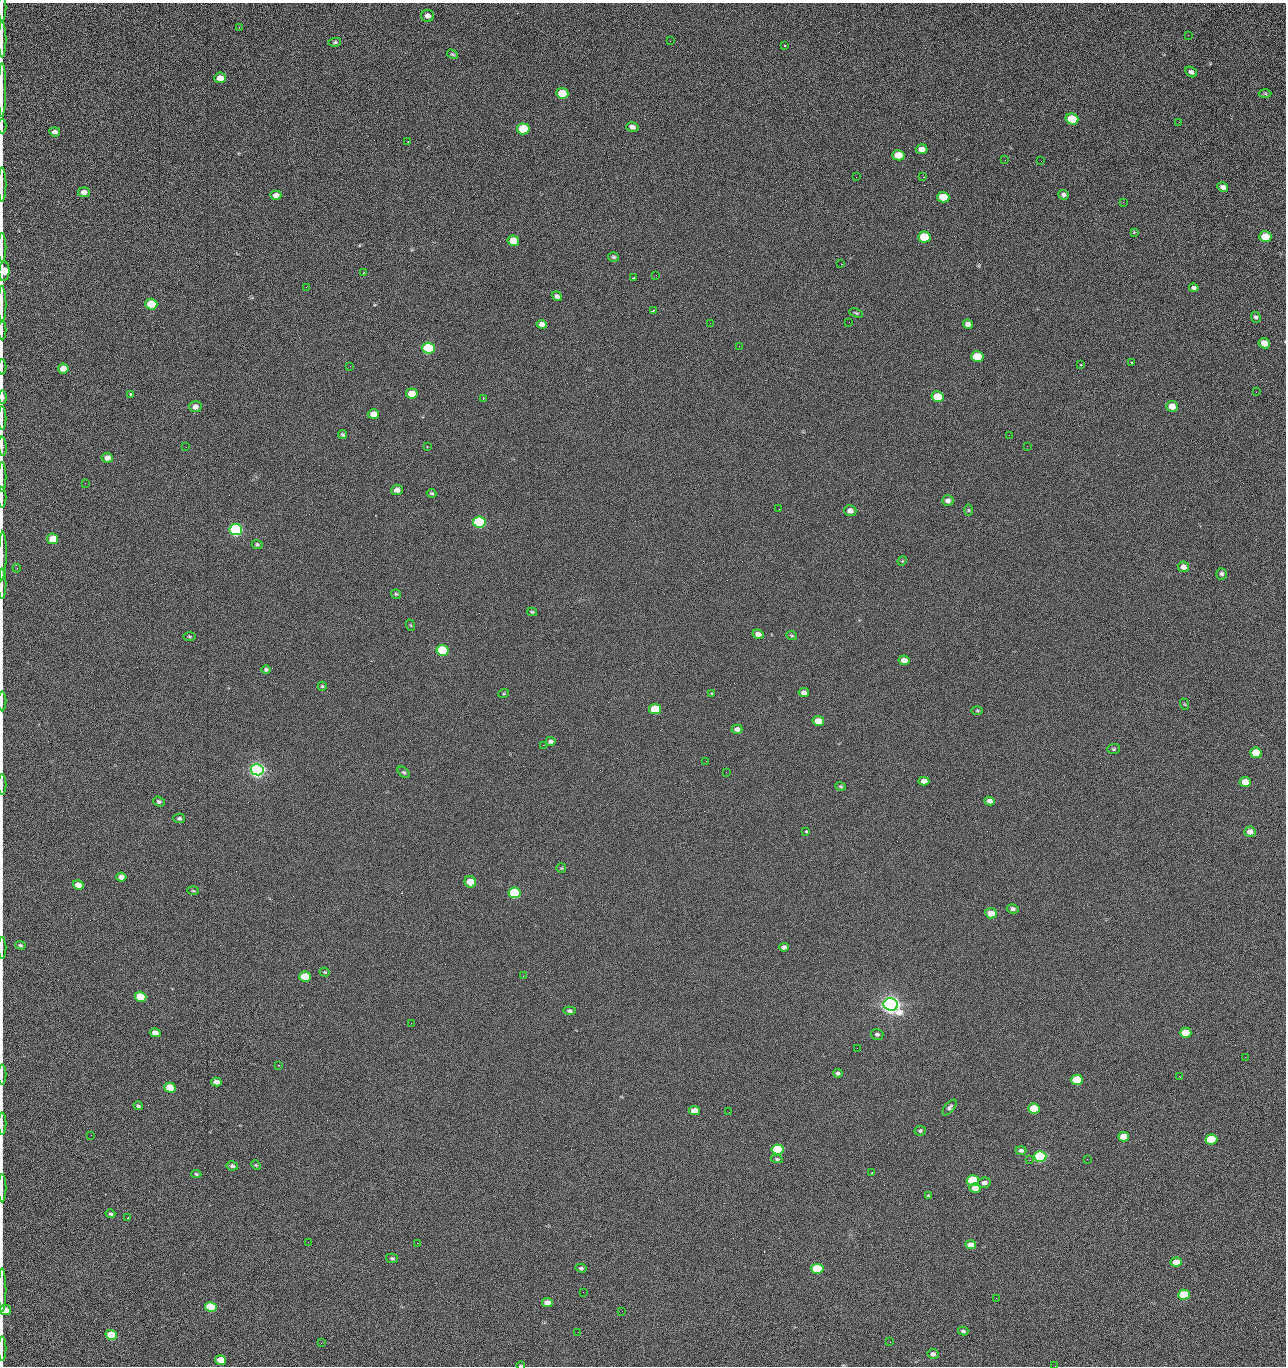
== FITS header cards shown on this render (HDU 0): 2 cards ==
NAXIS1  =                 1284 /fastest changing axis
NAXIS2  =                 1364 /next to fastest changing axis

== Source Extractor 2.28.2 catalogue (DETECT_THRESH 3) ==
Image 1284 x 1364 px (HDU 0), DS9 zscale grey, 1 PNG px = 1 image px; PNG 1288 x 1368 px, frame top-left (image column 1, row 1364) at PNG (2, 3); each listed source drawn as its Kron ellipse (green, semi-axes under 4 px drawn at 4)
Background 125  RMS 14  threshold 43.2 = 3 sigma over >= 5 px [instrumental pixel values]
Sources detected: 221; all 221 listed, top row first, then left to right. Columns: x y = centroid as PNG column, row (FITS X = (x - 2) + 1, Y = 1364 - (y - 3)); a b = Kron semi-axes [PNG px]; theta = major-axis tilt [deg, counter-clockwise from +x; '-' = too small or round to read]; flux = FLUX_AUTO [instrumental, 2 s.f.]
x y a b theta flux
2 7 13 2 90 1.8e+03
428 16 6 6 - 5.0e+03
239 27 3 2 - 8.1e+02
1188 35 2 2 - 1.6e+03
2 39 18 2 90 3.8e+03
670 41 2 2 - 2.4e+03
335 42 6 4 10 1.6e+03
784 45 3 2 - 1.0e+03
452 54 6 4 -29 1.4e+03
1191 72 6 5 - 2.7e+03
220 78 6 5 - 8.3e+03
2 90 27 2 90 4.8e+03
562 93 6 5 - 2.2e+04
1265 93 6 4 -2 1.2e+03
1072 119 6 5 - 4.4e+04
1179 122 2 2 - 1.2e+03
2 126 7 2 90 1.1e+03
632 127 6 4 -13 3.6e+03
523 129 6 5 - 5.3e+04
55 132 5 4 - 3.0e+03
408 141 3 2 - 5.3e+02
922 149 6 5 - 6.4e+03
898 155 6 5 - 1.6e+04
1005 160 3 2 - 1.5e+03
1041 161 2 2 - 1.9e+03
856 177 2 2 - 2.2e+03
923 177 2 2 - 3.0e+04
2 185 17 2 90 2.7e+03
1223 187 5 4 - 3.4e+03
84 192 6 5 - 4.8e+03
276 195 5 4 - 5.8e+03
1064 195 5 5 - 2.7e+03
943 197 6 5 - 2.8e+04
1123 202 3 2 - 1.1e+03
1134 232 4 4 - 7.9e+02
924 237 6 5 - 4.1e+04
1265 237 6 5 - 2.5e+04
513 241 6 5 - 1.9e+04
2 247 15 2 90 2.5e+03
614 257 5 4 - 1.5e+03
841 264 2 2 - 2.7e+04
4 271 9 5 86 2.3e+04
364 272 3 2 - 8.0e+02
656 275 2 2 - 4.8e+02
634 278 3 2 - 1.1e+03
306 287 3 2 - 8.2e+02
1194 288 4 4 - 2.5e+03
557 296 5 4 - 3.1e+03
151 304 6 5 - 5.0e+04
2 305 18 2 90 2.7e+03
653 311 4 2 - 1.1e+03
856 313 7 3 -24 1.2e+03
1256 317 5 5 - 2.2e+03
849 322 2 2 - 7.8e+02
710 323 2 2 - 3.5e+03
542 324 5 4 - 4.6e+03
968 324 5 4 - 3.8e+03
2 330 10 2 90 1.6e+03
1264 343 6 5 - 1.0e+04
739 346 2 2 - 4.9e+02
428 348 6 5 - 1.6e+05
977 357 6 5 - 4.0e+04
1131 362 3 2 - 7.0e+02
1080 365 3 2 - 1.3e+03
350 366 2 2 - 3.5e+03
2 367 8 2 90 1.3e+03
63 368 5 5 - 1.1e+04
1256 392 2 2 - 1.5e+03
412 393 6 5 - 2.0e+04
131 394 3 3 - 3.2e+03
3 397 7 3 -89 3.4e+03
937 397 6 5 - 3.3e+04
483 398 3 2 - 6.4e+02
1172 406 5 5 - 9.7e+03
195 407 6 5 - 5.1e+03
373 414 5 5 - 9.6e+03
2 418 12 2 90 1.8e+03
343 435 4 3 - 1.5e+03
1009 435 2 2 - 1.3e+03
2 446 9 3 -85 1.8e+03
1027 446 2 2 - 5.1e+02
186 447 2 2 - 2.9e+03
427 447 2 2 - 7.6e+02
107 458 5 5 - 6.2e+03
2 477 15 2 90 2.1e+03
85 483 2 2 - 9.7e+02
397 490 6 5 - 5.5e+03
431 493 5 4 - 1.5e+03
2 497 11 2 90 1.7e+03
948 501 6 5 - 3.5e+03
779 509 2 2 - 4.8e+02
969 510 6 4 -89 1.1e+03
850 511 6 5 - 5.1e+03
479 522 6 5 - 2.0e+05
236 530 6 5 - 3.2e+05
53 539 5 5 - 1.9e+04
257 544 5 4 - 1.7e+03
2 556 24 3 89 4.6e+03
902 561 5 4 - 9.0e+02
1183 567 6 5 - 5.4e+03
17 568 4 3 - 8.1e+02
1222 574 6 5 - 2.3e+03
2 584 15 2 90 2.4e+03
396 594 5 5 - 1.3e+03
532 612 5 3 - 1.2e+03
410 625 6 3 -69 9.3e+02
758 634 6 4 -9 5.1e+03
792 635 5 3 - 1.1e+03
189 636 6 3 0 1.1e+03
442 650 6 5 - 9.0e+04
904 660 5 4 - 7.0e+03
266 670 5 4 - 2.0e+03
322 686 4 4 - 1.1e+03
504 693 5 3 - 9.0e+02
804 693 5 4 - 4.1e+03
712 694 4 3 - 1.1e+03
2 701 10 2 90 1.4e+03
1184 704 6 3 -70 8.2e+02
655 709 6 5 - 4.9e+04
977 710 5 3 - 1.0e+03
818 721 6 5 - 1.4e+04
737 729 5 4 - 3.6e+03
551 741 5 4 - 2.3e+03
543 745 2 2 - 3.5e+03
1113 749 6 5 - 1.5e+03
1256 753 6 5 - 2.7e+04
706 761 2 2 - 2.1e+03
257 770 6 5 - 7.2e+05
404 772 7 4 -42 1.5e+03
726 772 2 2 - 2.6e+03
924 781 5 4 - 5.8e+03
1245 782 5 5 - 1.3e+04
2 785 10 2 90 1.5e+03
841 786 5 4 - 1.3e+03
159 801 6 4 -21 2.1e+03
989 801 5 4 - 3.9e+03
179 818 6 5 - 2.0e+03
806 832 3 3 - 3.0e+03
1250 832 5 5 - 6.0e+03
561 868 5 5 - 1.1e+03
121 877 5 4 - 5.6e+03
470 882 6 5 - 1.3e+04
78 885 5 4 - 9.5e+03
193 891 5 3 - 1.0e+03
515 893 6 5 - 1.2e+05
1013 909 6 4 -13 2.8e+03
991 913 6 5 - 9.8e+03
20 945 5 4 - 1.6e+03
784 947 5 4 - 3.4e+03
2 948 11 2 90 1.8e+03
325 972 5 4 - 1.1e+03
523 976 2 2 - 2.3e+03
305 977 6 5 - 3.3e+04
141 997 6 5 - 5.2e+04
891 1004 7 6 - 1.2e+06
570 1011 6 4 -7 2.2e+03
411 1023 2 2 - 5.5e+03
155 1033 5 4 - 6.5e+03
1186 1033 6 5 - 2.9e+04
877 1034 6 5 - 2.3e+03
857 1048 2 2 - 1.4e+03
1245 1057 2 2 - 1.9e+03
278 1065 2 2 - 6.3e+02
838 1073 5 4 - 2.0e+03
2 1075 10 2 90 1.6e+03
1179 1076 3 2 - 2.8e+03
1077 1080 6 5 - 4.8e+04
216 1082 5 4 - 5.6e+03
170 1088 6 5 - 3.1e+04
138 1106 5 4 - 1.8e+03
949 1107 9 5 49 2.6e+03
1034 1109 6 5 - 4.3e+04
694 1111 5 4 - 8.9e+03
729 1112 2 2 - 1.0e+03
2 1124 11 2 90 1.9e+03
920 1131 6 5 - 1.9e+03
91 1135 2 2 - 2.5e+03
1124 1137 5 4 - 1.7e+04
1211 1139 6 5 - 5.8e+04
777 1149 6 5 - 7.8e+04
1021 1150 5 4 - 2.3e+03
1040 1156 6 5 - 2.8e+05
777 1159 6 4 -9 1.5e+03
1087 1159 2 2 - 1.6e+03
1030 1160 3 3 - 1.3e+03
256 1165 5 4 - 1.2e+03
232 1166 6 4 -12 2.6e+03
872 1173 2 2 - 6.2e+02
196 1174 5 4 - 1.4e+03
973 1181 6 5 - 8.4e+04
984 1183 6 5 - 3.9e+03
2 1188 14 2 90 2.0e+03
975 1188 5 5 - 9.6e+03
928 1196 4 3 - 1.3e+03
110 1214 5 4 - 2.0e+03
128 1218 3 2 - 9.3e+02
308 1242 2 2 - 1.8e+03
417 1243 2 2 - 5.5e+03
971 1245 5 4 - 8.6e+03
392 1258 6 4 -12 1.8e+03
1176 1262 6 4 5 1.4e+04
581 1268 5 4 - 1.7e+03
817 1269 6 5 - 8.0e+04
2 1290 22 2 90 4.5e+03
583 1292 2 2 - 4.3e+02
1184 1295 6 5 - 4.6e+04
996 1298 2 2 - 2.9e+03
547 1303 5 4 - 7.7e+03
211 1307 6 5 - 9.9e+04
5 1310 6 5 - 1.7e+04
622 1311 3 2 - 7.7e+02
963 1331 5 4 - 2.0e+03
578 1332 2 2 - 3.4e+03
111 1335 6 5 - 5.3e+04
890 1342 2 2 - 4.3e+02
321 1343 3 2 - 1.2e+03
2 1349 12 2 90 2.4e+03
933 1354 5 5 - 3.3e+03
221 1360 5 4 - 1.9e+04
521 1366 4 2 - 1.0e+03
1055 1366 2 2 - 2.1e+03
At the frame edge (FLAGS 8, measured only in part): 28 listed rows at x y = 2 7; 2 39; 2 90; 2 126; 2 185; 2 247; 4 271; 2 305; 2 330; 2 367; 3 397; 2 418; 2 446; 2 477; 2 497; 2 556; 2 584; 2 701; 2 785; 2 948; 2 1075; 2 1124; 2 1188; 2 1290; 5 1310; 2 1349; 521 1366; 1055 1366

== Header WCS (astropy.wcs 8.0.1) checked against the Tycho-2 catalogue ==
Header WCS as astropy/WCSLIB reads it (CRVAL/CRPIX/CD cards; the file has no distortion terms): RA---TAN/DEC--TAN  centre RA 15:41:40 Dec +52:00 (235.42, +51.99 deg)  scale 1.26 arcsec/px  FOV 26.9' x 28.5'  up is +92 deg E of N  parity flipped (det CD > 0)
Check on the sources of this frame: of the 60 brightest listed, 10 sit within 2.0 arcsec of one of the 11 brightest Tycho-2 stars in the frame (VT <= 12.29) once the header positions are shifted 0.50 arcsec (0.02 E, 0.50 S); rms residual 0.91 arcsec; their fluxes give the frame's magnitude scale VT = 24.51 - 2.5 log10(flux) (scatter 0.28 mag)
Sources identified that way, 10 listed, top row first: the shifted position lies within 2.0 arcsec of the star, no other Tycho-2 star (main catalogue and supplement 1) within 4.0 arcsec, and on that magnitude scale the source's flux lands within +1.5 / -3 mag of the star's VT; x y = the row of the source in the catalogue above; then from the Tycho-2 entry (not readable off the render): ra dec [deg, ICRS J2000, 3 dp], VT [Tycho-2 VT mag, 2 dp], TYC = Tycho-2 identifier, HIP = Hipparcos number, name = IAU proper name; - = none
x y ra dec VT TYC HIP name
428 348 235.614 +52.064 11.61 3489-1132-1 - -
479 522 235.514 +52.049 11.19 3489-1407-1 - -
236 530 235.515 +52.133 11.12 3489-1380-1 - -
257 770 235.378 +52.130 9.31 3489-1322-1 76850 -
515 893 235.303 +52.042 11.52 3489-958-1 - -
891 1004 235.232 +51.912 9.59 3489-824-1 - -
1040 1156 235.143 +51.862 10.97 3489-1016-1 - -
973 1181 235.131 +51.886 12.29 3489-908-1 - -
817 1269 235.084 +51.941 11.45 3489-1346-1 - -
211 1307 235.075 +52.152 11.74 3489-912-1 - -